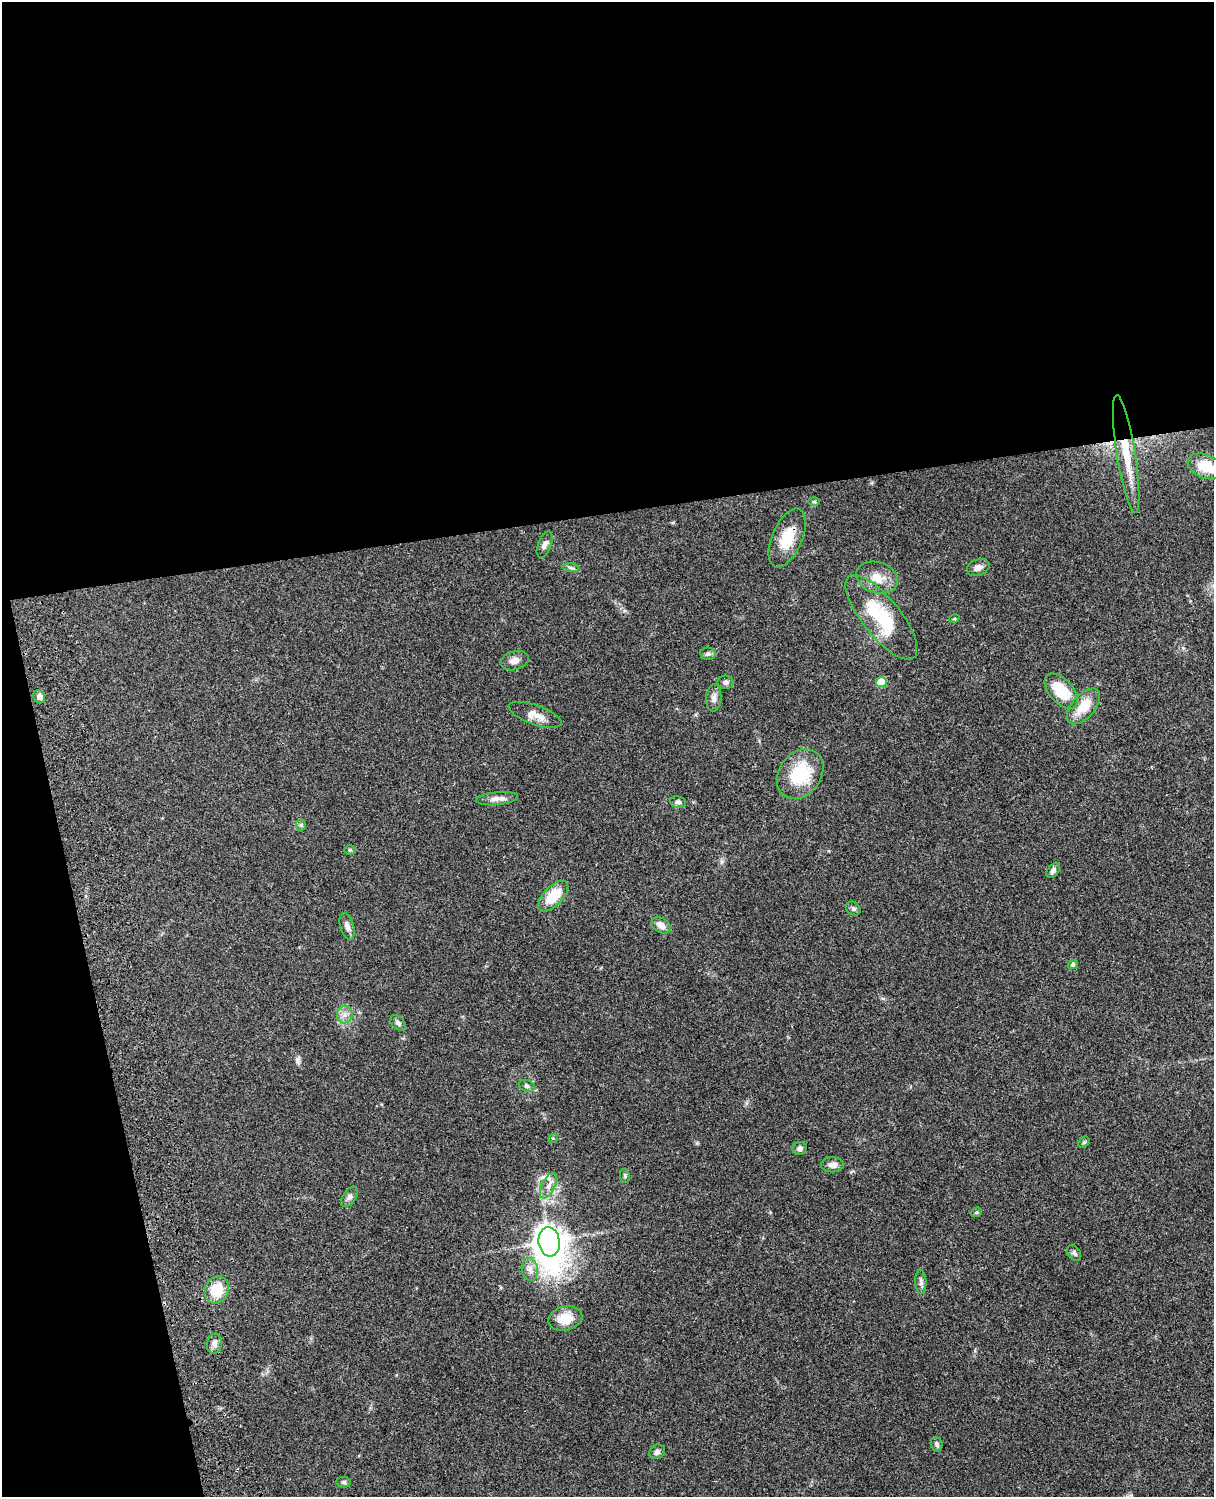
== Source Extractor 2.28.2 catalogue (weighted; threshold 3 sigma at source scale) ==
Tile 1 of 4 x 3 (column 1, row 1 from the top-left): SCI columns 122-1333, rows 3269-4763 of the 5088 x 4927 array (HDU 1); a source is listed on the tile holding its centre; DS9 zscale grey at full resolution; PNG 1216 x 1499 px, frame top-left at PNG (2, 2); each listed source drawn as its Kron ellipse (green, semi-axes under 4 px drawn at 4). Shown black and unused: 39% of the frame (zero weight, under 3 of 4 exposures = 6% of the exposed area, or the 3 px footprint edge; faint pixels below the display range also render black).
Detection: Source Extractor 2.28.2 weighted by HDU 2 'WHT'; one run over the whole footprint, this tile lists its part. Background 0.0923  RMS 0.0062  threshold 0.0279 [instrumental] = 3 sigma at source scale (4.5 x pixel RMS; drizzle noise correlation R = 1.50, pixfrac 1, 0.05/0.05 arcsec/px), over >= 5 px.
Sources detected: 52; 1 inside a brighter listed object's ellipse — not listed separately; the other 51 listed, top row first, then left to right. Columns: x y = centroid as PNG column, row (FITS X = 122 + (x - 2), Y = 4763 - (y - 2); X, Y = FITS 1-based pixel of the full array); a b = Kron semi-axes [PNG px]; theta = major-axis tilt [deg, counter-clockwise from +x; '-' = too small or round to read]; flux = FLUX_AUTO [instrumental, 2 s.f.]
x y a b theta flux
1126 454 59 9 -81 21
1205 466 19 11 -23 16
814 502 6 4 -1 0.87
787 538 31 15 67 17
545 545 14 6 69 2.6
571 567 8 4 -9 1.3
978 567 12 8 21 3.3
877 578 21 15 -17 10
881 617 52 19 -51 38
954 619 5 3 - 0.59
708 654 8 6 -8 1.6
514 661 14 9 15 4
726 682 8 6 0 1.7
881 682 5 5 - 14
1061 691 21 11 -48 22
39 697 7 5 -60 2.6
714 698 14 7 84 3.1
1084 706 21 11 49 13
535 715 28 9 -19 6.8
800 774 27 21 53 30
497 799 21 6 5 4.2
678 802 8 5 -10 1.6
301 825 5 5 - 0.95
350 850 6 5 - 0.96
1053 870 8 5 51 2
553 896 19 9 46 17
853 908 8 6 -38 1.3
661 925 10 7 -35 4.5
347 926 14 7 -74 3.1
1073 965 5 4 - 1.6
345 1015 9 8 - 3.2
398 1023 9 6 -47 2
527 1086 8 5 -20 1.5
553 1138 4 4 - 0.62
1084 1142 6 5 - 0.88
800 1148 7 6 - 2.1
832 1165 11 7 0 3.4
625 1176 7 5 -80 0.96
548 1186 14 6 63 3.8
349 1197 11 6 57 2.2
976 1212 6 4 21 0.75
549 1242 15 10 -82 870
1074 1253 9 6 -53 1.6
530 1269 11 8 -81 4.1
921 1282 12 5 -89 2
217 1290 14 11 65 16
565 1318 17 12 14 12
214 1344 10 7 84 2.9
937 1444 7 5 -72 1.4
657 1452 8 7 - 1.9
344 1482 7 5 -3 1.1
Overlapping masked pixels (flux is a lower limit): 2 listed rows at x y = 1126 454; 787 538
Isophote crosses this tile's border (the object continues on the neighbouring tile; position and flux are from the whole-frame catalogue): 1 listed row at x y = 1205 466